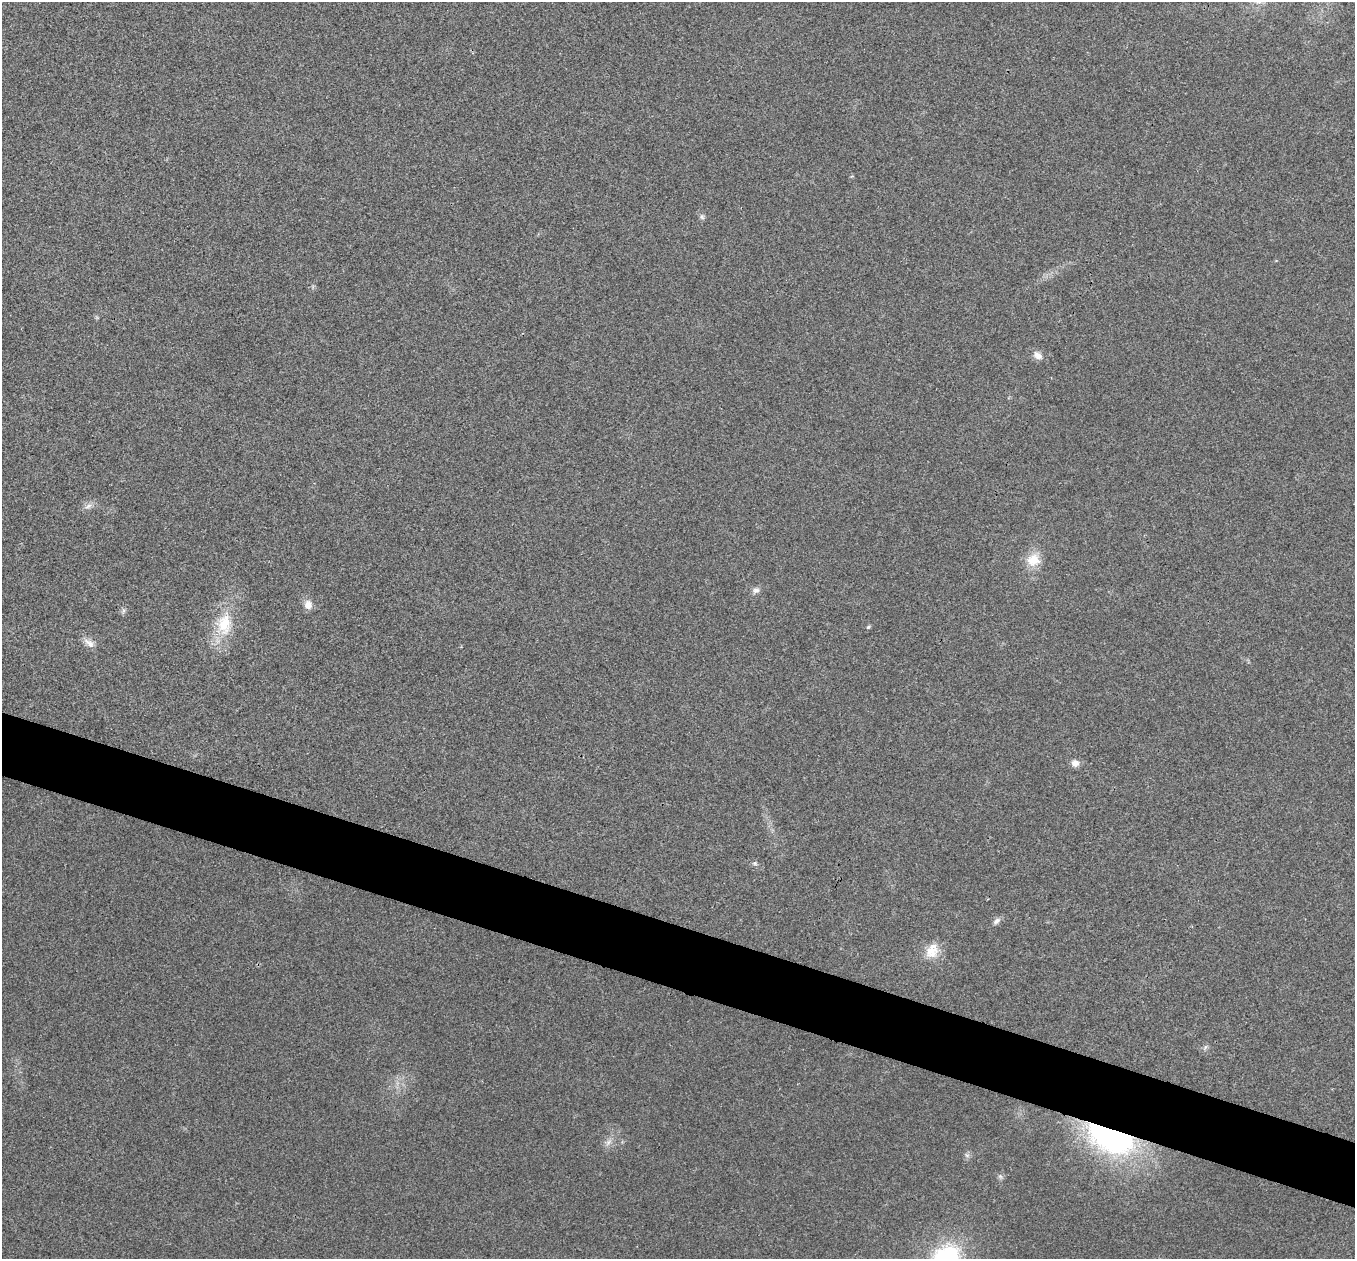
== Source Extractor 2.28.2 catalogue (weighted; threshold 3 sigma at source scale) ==
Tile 6 of 4 x 4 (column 2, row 2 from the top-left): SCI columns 1355-2707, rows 2653-3909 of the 5418 x 5433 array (HDU 1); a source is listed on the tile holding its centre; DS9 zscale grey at full resolution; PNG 1357 x 1261 px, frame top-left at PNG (2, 2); no overlay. Shown black and unused: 5% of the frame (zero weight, under 3 of 4 exposures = <1% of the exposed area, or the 3 px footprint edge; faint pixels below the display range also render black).
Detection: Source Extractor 2.28.2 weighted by HDU 2 'WHT'; one run over the whole footprint, this tile lists its part. Background 0.0213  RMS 0.0052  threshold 0.0233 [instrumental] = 3 sigma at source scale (4.5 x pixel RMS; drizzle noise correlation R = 1.50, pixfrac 1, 0.05/0.05 arcsec/px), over >= 5 px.
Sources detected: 21; all 21 listed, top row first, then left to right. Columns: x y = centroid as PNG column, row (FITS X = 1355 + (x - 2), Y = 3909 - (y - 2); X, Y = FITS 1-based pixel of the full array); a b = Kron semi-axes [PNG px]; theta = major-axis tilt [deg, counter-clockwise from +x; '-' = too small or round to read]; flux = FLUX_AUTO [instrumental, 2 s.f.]
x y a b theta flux
852 176 5 3 - 0.46
702 217 8 7 - 1.4
1038 355 14 9 -33 3.6
88 506 13 6 39 2.5
1033 560 19 17 35 9.9
756 590 10 8 27 2.2
308 605 12 10 -85 4.3
123 610 9 4 82 1.2
224 624 35 22 80 22
868 627 5 5 - 0.9
89 643 18 8 -35 3.8
1075 763 10 9 - 3.1
755 863 6 5 - 0.98
996 921 11 7 40 2.2
932 951 23 16 65 9.6
1205 1047 8 4 53 1.1
1110 1137 44 22 -23 150
608 1142 12 6 49 2.7
967 1155 7 6 - 1.4
1000 1176 8 4 -59 1.2
946 1258 31 23 36 57
Overlapping masked pixels (flux is a lower limit): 1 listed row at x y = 1110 1137
Isophote crosses this tile's border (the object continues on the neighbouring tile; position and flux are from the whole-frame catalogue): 1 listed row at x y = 946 1258